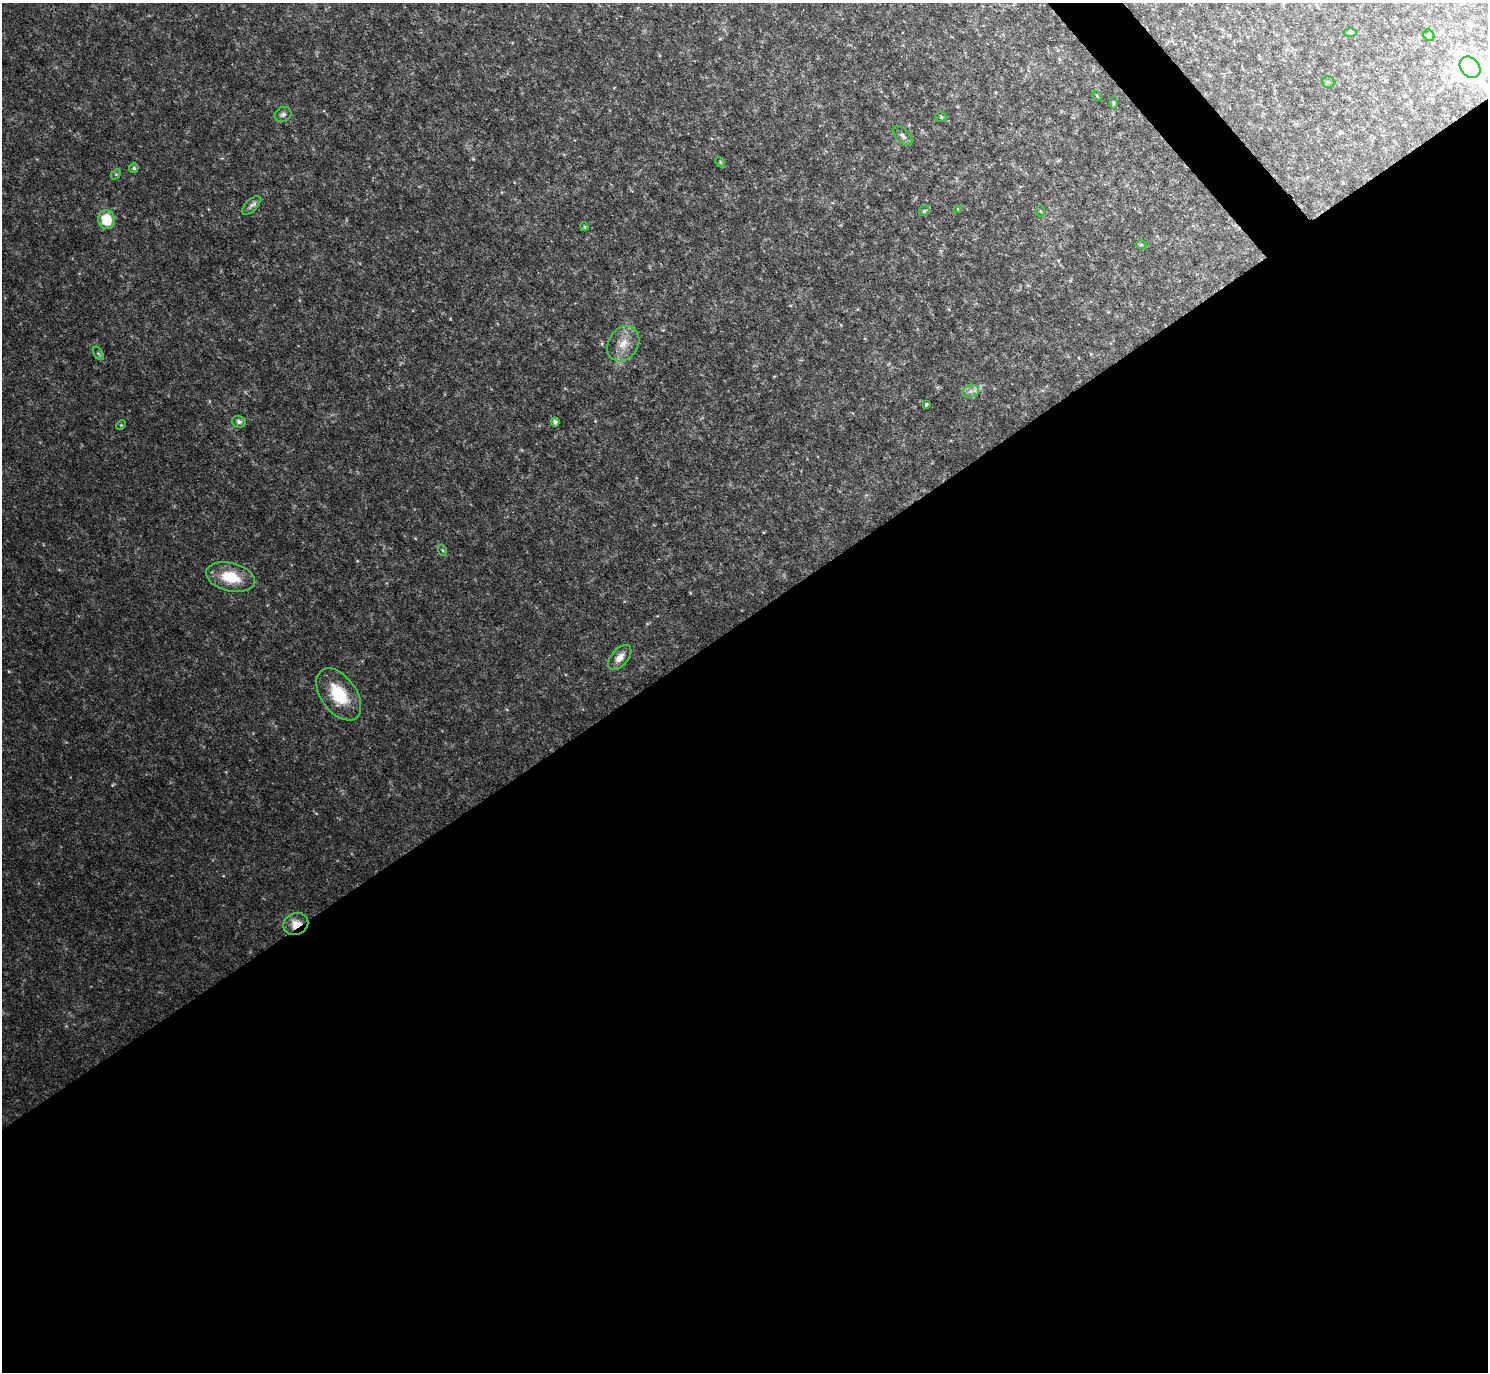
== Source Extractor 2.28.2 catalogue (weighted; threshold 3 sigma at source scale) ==
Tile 15 of 4 x 4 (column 3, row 4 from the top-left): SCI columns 2973-4458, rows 299-1668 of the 5943 x 5938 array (HDU 1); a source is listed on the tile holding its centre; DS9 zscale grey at full resolution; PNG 1490 x 1374 px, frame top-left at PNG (2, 3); each listed source drawn as its Kron ellipse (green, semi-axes under 4 px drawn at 4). Shown black and unused: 56% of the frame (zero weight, under 2 of 3 exposures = <1% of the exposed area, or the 3 px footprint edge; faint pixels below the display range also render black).
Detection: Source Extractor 2.28.2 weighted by HDU 2 'WHT'; one run over the whole footprint, this tile lists its part. Background 0.0475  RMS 0.0074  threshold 0.0333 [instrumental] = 3 sigma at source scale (4.5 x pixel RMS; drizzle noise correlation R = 1.50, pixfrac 1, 0.05/0.05 arcsec/px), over >= 5 px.
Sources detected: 32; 1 too faint to see at this stretch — neither listed nor drawn; the other 31 listed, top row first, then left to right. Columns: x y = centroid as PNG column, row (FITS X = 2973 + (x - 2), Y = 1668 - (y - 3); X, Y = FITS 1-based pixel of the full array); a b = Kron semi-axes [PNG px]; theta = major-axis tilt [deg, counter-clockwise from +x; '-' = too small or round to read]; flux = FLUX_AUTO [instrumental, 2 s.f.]
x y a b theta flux
1350 33 6 4 -1 1.1
1429 35 6 5 - 1.2
1470 67 12 9 -49 570
1328 82 6 6 - 1.3
1097 96 5 3 - 0.76
1114 103 6 4 -90 1.2
283 114 9 7 29 2.5
941 117 5 5 - 1
903 136 12 6 -47 2.8
720 162 5 4 - 0.94
134 168 5 4 - 1.4
116 174 6 4 43 0.93
251 205 12 6 45 2.9
958 209 4 4 - 0.58
924 211 6 4 44 1.2
1040 211 5 3 - 0.73
106 220 9 8 - 22
584 227 4 3 - 0.83
1141 245 5 3 - 0.85
623 344 19 14 56 12
98 353 7 4 -58 1.3
971 391 8 6 18 3
926 404 3 3 - 2.7
239 422 7 5 -15 2.2
555 422 4 4 - 2
121 425 5 3 - 0.74
442 550 6 3 -69 0.87
231 577 25 14 -14 23
620 657 15 8 49 6.1
339 694 29 17 -54 29
296 924 13 11 23 11
Overlapping masked pixels (flux is a lower limit): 1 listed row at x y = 296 924